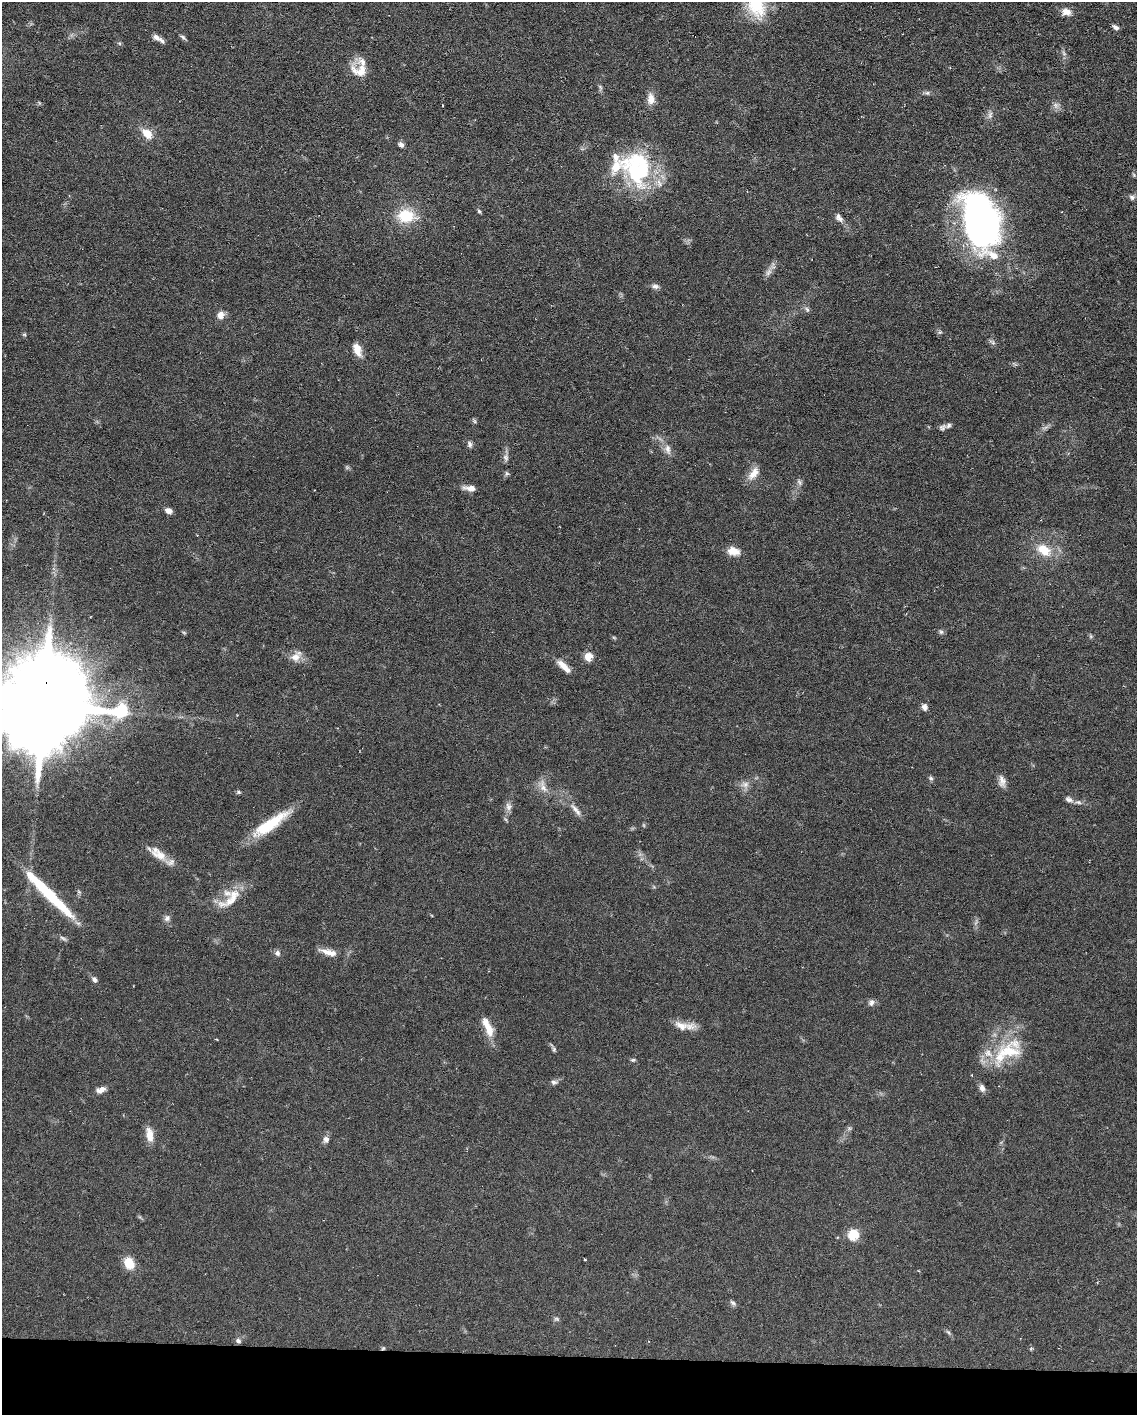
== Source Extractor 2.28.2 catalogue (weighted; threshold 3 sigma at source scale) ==
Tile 10 of 4 x 3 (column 2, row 3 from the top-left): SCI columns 1135-2269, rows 217-1629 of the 4538 x 4560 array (HDU 1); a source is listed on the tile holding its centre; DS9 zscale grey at full resolution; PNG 1139 x 1417 px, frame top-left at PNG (2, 2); no overlay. Shown black and unused: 4% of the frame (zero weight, under 3 of 6 exposures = <1% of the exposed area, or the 3 px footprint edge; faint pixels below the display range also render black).
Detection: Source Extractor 2.28.2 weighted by HDU 2 'WHT'; one run over the whole footprint, this tile lists its part. Background 0.106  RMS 0.0054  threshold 0.022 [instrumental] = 3 sigma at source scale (4.09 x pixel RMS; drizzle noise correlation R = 1.36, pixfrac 0.8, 0.05/0.05 arcsec/px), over >= 5 px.
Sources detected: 99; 2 too faint to see at this stretch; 3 inside a brighter object's white glare — not listed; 10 inside a brighter listed object's ellipse — not listed separately; the other 84 listed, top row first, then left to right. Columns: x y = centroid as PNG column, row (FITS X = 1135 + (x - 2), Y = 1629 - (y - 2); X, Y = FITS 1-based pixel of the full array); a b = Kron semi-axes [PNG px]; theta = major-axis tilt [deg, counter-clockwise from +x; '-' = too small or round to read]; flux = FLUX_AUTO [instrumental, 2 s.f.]
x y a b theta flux
756 4 33 25 -64 22
1066 12 13 9 -11 3.7
1116 27 8 5 -34 1.5
156 37 10 6 -35 2.2
183 37 8 5 -37 0.98
360 70 23 16 -9 8
600 87 7 4 -46 0.86
927 93 7 5 -42 1.1
651 99 14 9 -85 4.3
1055 105 10 6 -84 1.9
990 115 11 6 80 1.8
147 134 10 7 -42 8.3
401 145 7 6 - 1.6
637 171 54 29 -55 48
1134 175 6 4 -72 0.61
1132 197 8 7 - 1.4
479 211 6 4 -46 0.68
406 216 20 16 -5 15
839 218 12 8 -52 2.2
979 219 43 38 -72 170
768 272 12 6 53 2.3
655 286 10 6 -7 1.7
807 309 9 5 -62 1.1
220 315 9 8 - 3.4
940 332 6 4 17 0.72
24 334 6 4 -19 0.61
992 342 10 5 -31 1.2
357 350 17 9 -70 4.9
474 421 6 4 -70 0.77
943 427 10 7 32 1.6
470 444 9 6 -69 1.5
668 449 16 8 -81 3.5
506 457 10 8 -78 1.8
507 473 7 6 - 0.95
753 474 20 9 54 5.3
799 482 8 4 -60 1.2
470 488 16 7 -6 3.6
168 510 7 5 -17 3.1
1044 550 22 13 -31 11
733 551 15 9 -10 5.5
941 632 7 5 -62 1.1
184 633 6 4 -20 0.62
614 638 6 4 -20 0.61
295 657 15 11 25 4.5
588 657 6 6 - 9.1
564 666 20 7 -44 5.2
43 705 34 30 57 6300
924 707 8 7 - 2.3
931 778 7 5 -43 1
1002 781 16 9 -81 3.2
745 784 12 9 6 2.9
543 786 21 8 -75 4.1
238 792 5 4 - 0.73
1069 799 10 6 -25 1.9
508 807 12 7 -78 2.3
576 810 22 6 -50 3.5
270 824 48 11 34 20
159 855 25 12 -27 7.8
79 892 6 4 -45 0.78
49 894 70 9 -45 35
232 898 35 12 54 11
167 918 10 7 60 1.8
63 938 11 4 -31 1.2
329 952 25 8 -15 5.2
277 953 8 7 - 1.6
94 979 7 6 - 1.6
871 1002 9 7 75 1.7
681 1026 21 11 -21 6.2
489 1028 22 10 -74 7.1
554 1049 6 5 - 0.8
1009 1051 40 18 -5 20
633 1060 6 4 19 0.74
554 1082 9 6 -4 1.5
982 1088 9 6 -71 2.4
101 1090 11 7 21 3
149 1135 18 8 -82 5.6
326 1139 8 8 - 2
853 1235 6 6 - 20
129 1263 13 10 -60 9
733 1303 10 5 -41 1.2
557 1319 9 4 -26 0.93
948 1332 7 4 -44 0.9
238 1341 8 6 -21 1.4
383 1348 5 5 - 0.71
Overlapping masked pixels (flux is a lower limit): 2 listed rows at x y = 43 705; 383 1348
Isophote crosses this tile's border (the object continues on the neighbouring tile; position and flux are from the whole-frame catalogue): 3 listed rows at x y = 756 4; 43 705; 49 894